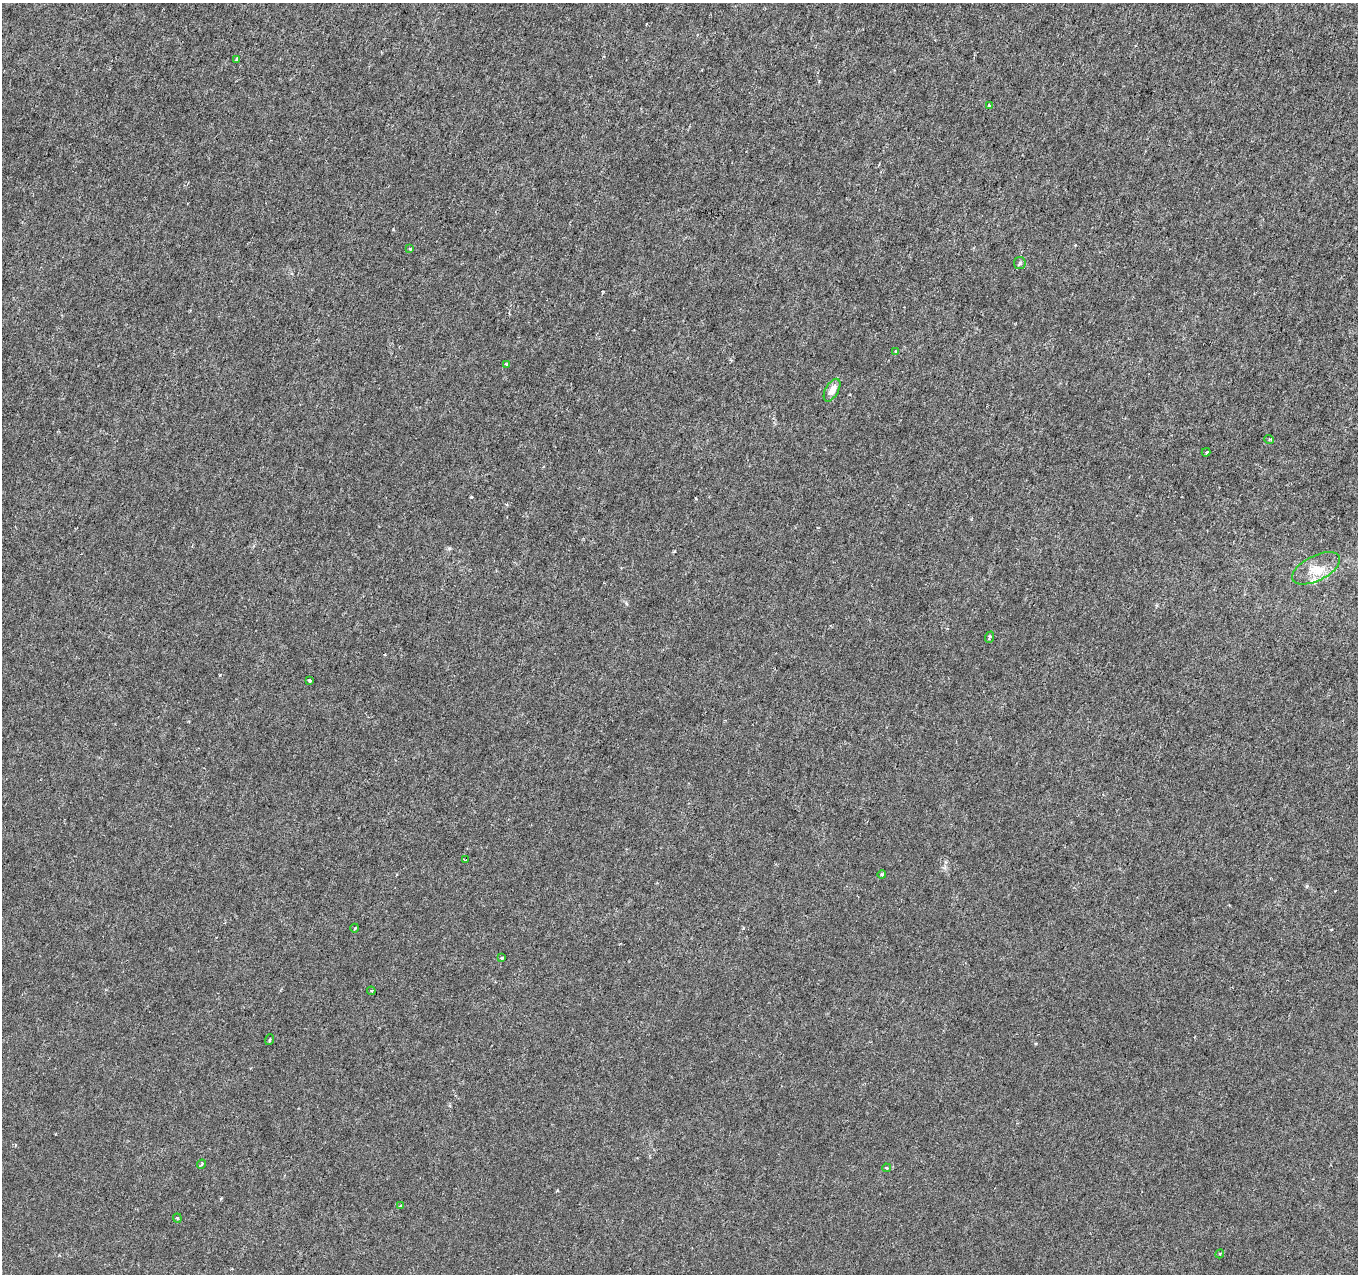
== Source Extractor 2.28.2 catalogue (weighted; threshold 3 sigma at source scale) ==
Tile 10 of 4 x 4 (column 2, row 3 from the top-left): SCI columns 1357-2712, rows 1488-2759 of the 5432 x 5583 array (HDU 1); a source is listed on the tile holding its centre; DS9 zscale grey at full resolution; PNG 1360 x 1276 px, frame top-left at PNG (2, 3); each listed source drawn as its Kron ellipse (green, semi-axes under 4 px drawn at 4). Shown black and unused: <1% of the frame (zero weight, under 3 of 6 exposures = <1% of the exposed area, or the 3 px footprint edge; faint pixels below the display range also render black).
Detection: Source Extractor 2.28.2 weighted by HDU 2 'WHT'; one run over the whole footprint, this tile lists its part. Background -1.38e-05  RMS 0.0013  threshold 0.00512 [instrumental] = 3 sigma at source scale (4.09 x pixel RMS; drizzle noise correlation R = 1.36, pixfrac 0.8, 0.0396/0.0396 arcsec/px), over >= 5 px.
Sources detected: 24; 1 inside a brighter listed object's ellipse — not listed separately; the other 23 listed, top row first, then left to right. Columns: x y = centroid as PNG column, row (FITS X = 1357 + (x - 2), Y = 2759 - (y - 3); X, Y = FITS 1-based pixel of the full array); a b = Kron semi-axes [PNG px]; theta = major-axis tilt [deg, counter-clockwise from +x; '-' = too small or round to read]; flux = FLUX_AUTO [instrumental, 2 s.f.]
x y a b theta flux
237 59 3 3 - 0.19
989 106 3 3 - 0.44
410 249 3 3 - 0.19
1020 263 6 5 - 0.24
895 351 3 3 - 0.14
506 364 3 3 - 0.57
832 390 12 6 60 1.1
1269 439 5 3 - 0.13
1206 452 4 3 - 0.14
1316 568 26 12 26 2.1
989 637 6 4 68 0.24
310 681 4 3 - 0.28
465 860 3 2 - 0.099
882 874 4 3 - 0.13
355 928 4 3 - 0.099
502 958 4 3 - 0.14
371 991 4 4 - 0.15
269 1040 5 3 - 0.12
201 1164 5 3 - 0.14
886 1168 4 3 - 0.14
400 1206 3 3 - 0.2
177 1218 4 4 - 0.13
1220 1254 4 4 - 0.12
Unlisted compact peaks at least as high as the median listed source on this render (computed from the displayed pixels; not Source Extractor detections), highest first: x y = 471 497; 220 675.